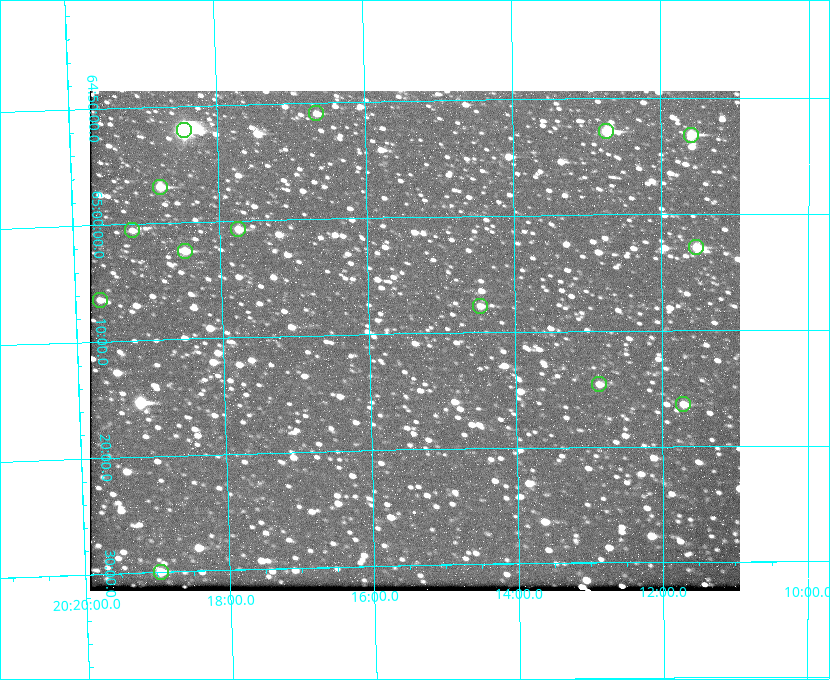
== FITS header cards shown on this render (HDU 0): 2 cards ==
NAXIS1  =                  650 / Width of table row in bytes
NAXIS2  =                  500 / Number of rows in table

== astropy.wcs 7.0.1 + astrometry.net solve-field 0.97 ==
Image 650 x 500 px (HDU 0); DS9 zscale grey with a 90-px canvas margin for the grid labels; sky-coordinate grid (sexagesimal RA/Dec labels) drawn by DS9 from the SOLVED WCS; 14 Tycho-2 reference stars matched to detected sources circled (green)
Header WCS: none
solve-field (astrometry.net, Tycho-2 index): SOLVED blind (the file carries no WCS)
Solved WCS: RA---TAN-SIP/DEC--TAN-SIP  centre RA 20:15:23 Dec +65:11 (303.85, +65.18 deg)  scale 5.17 arcsec/px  FOV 56.0' x 43.1'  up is -179 deg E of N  parity flipped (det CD > 0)
(file carries no celestial WCS; the grid is the blind solution)
Tycho-2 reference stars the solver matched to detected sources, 14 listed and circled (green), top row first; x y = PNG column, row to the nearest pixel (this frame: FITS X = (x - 90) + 1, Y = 500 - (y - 91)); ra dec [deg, ICRS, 3 dp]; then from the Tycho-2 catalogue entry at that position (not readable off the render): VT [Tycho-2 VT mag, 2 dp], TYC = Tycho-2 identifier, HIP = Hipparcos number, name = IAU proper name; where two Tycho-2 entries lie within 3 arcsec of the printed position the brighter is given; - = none
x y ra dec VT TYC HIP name
316 113 304.164 +64.849 10.65 4240-315-1 - -
184 130 304.612 +64.868 7.89 4241-1703-1 100101 -
606 131 303.184 +64.880 9.02 4240-488-1 - -
691 135 302.897 +64.886 9.40 4240-717-1 - -
160 187 304.698 +64.948 10.27 4241-1684-1 - -
238 229 304.437 +65.012 10.41 4241-1775-1 - -
132 230 304.798 +65.009 11.15 4241-1628-1 - -
696 247 302.882 +65.048 10.25 4240-98-1 - -
185 251 304.620 +65.041 10.25 4241-1573-1 - -
100 300 304.916 +65.107 11.17 4241-1518-1 - -
480 306 303.620 +65.129 11.18 4240-34-1 - -
599 384 303.217 +65.244 11.17 4240-236-1 - -
683 404 302.928 +65.273 10.74 4240-760-1 - -
161 572 304.739 +65.499 10.16 4241-1715-1 - -